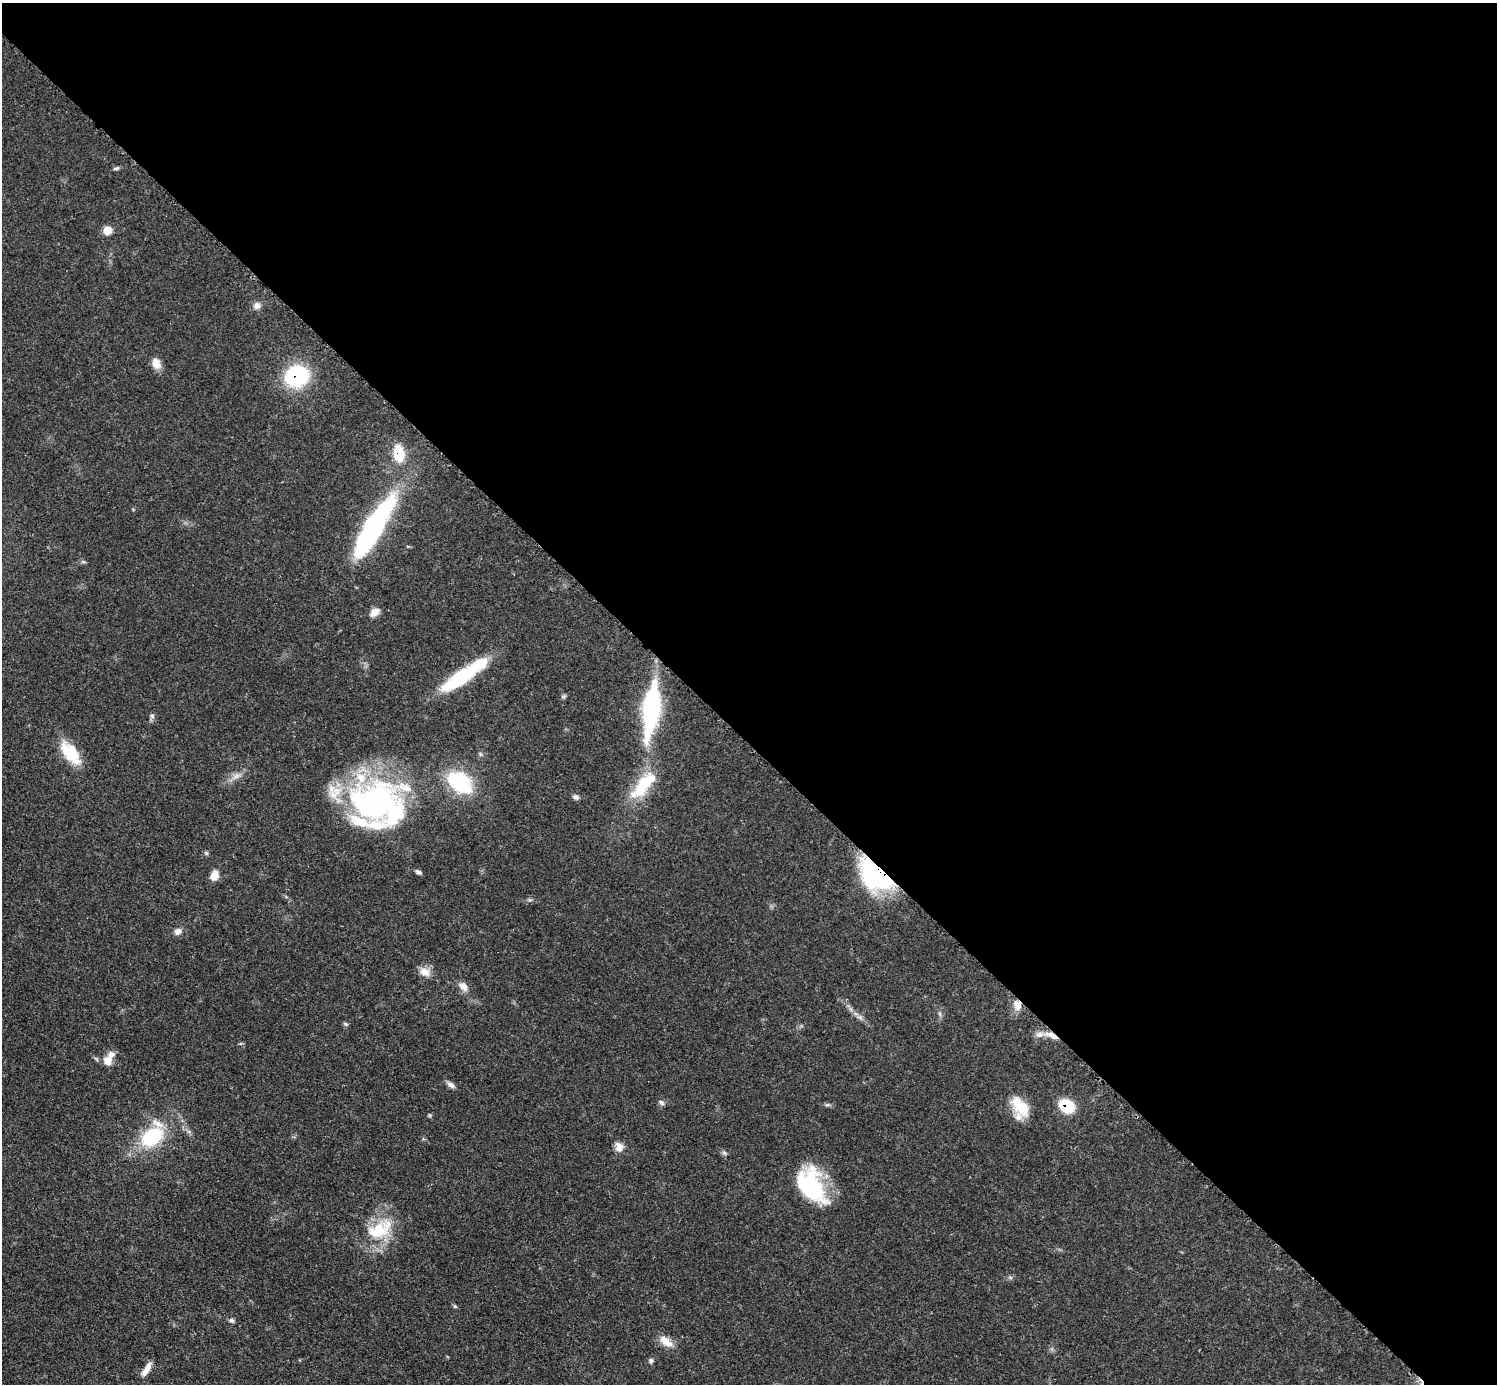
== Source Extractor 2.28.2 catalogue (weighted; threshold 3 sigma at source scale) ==
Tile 8 of 4 x 4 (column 4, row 2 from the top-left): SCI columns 4495-5989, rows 3070-4451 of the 5993 x 5993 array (HDU 1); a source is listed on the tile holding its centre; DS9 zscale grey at full resolution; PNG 1499 x 1386 px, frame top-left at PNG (2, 3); no overlay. Shown black and unused: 53% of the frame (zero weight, under 3 of 5 exposures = <1% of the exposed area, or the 3 px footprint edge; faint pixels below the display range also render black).
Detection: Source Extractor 2.28.2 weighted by HDU 2 'WHT'; one run over the whole footprint, this tile lists its part. Background 0.0506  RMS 0.0052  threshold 0.0236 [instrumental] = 3 sigma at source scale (4.5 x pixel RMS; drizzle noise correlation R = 1.50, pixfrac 1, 0.05/0.05 arcsec/px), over >= 5 px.
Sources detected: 56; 8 inside a brighter listed object's ellipse — not listed separately; the other 48 listed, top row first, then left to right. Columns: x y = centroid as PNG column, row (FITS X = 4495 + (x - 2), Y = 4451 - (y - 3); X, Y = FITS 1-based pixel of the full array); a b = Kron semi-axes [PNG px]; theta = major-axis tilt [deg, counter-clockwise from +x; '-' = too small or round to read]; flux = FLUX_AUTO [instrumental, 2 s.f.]
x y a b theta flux
116 168 8 4 18 1.1
107 230 9 9 - 5.6
257 306 10 9 - 2.9
156 364 12 9 -68 5.7
297 376 20 18 24 52
399 453 18 11 -82 14
372 529 69 16 59 110
375 612 13 8 40 3.8
463 676 57 13 35 43
564 696 7 5 25 0.91
651 710 65 18 82 67
152 716 6 6 - 1.3
70 753 34 16 -52 17
236 776 13 7 24 3.4
460 783 30 19 -38 39
642 786 38 17 63 22
576 797 9 6 -15 1.6
374 802 64 52 14 140
206 853 6 4 -45 0.83
418 872 8 5 -30 1.4
876 874 31 19 -46 110
214 876 12 9 68 5.1
530 900 7 4 -17 0.83
178 931 10 8 38 2.7
425 972 15 11 -22 5
463 986 14 9 -44 3.9
1017 1005 13 10 -78 5.2
940 1014 7 4 -72 1
859 1017 7 6 - 1.5
346 1024 7 4 -27 0.89
1051 1035 20 7 -20 4.9
108 1061 11 9 84 5.9
451 1085 11 6 -32 2.3
661 1102 9 5 -33 1.4
827 1105 8 4 1 1
1020 1106 28 15 -51 16
1067 1106 12 10 -33 24
152 1137 26 17 35 35
619 1147 8 7 - 6.4
724 1153 7 6 - 1.2
811 1186 43 26 -62 47
378 1231 35 23 13 25
1010 1277 6 4 -18 0.89
455 1306 6 5 - 0.73
231 1320 8 6 -30 1.3
666 1341 21 10 -36 5.9
651 1361 7 6 - 1.1
146 1369 18 6 58 4.4
Overlapping masked pixels (flux is a lower limit): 6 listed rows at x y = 297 376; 399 453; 876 874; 1017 1005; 1051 1035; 1067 1106